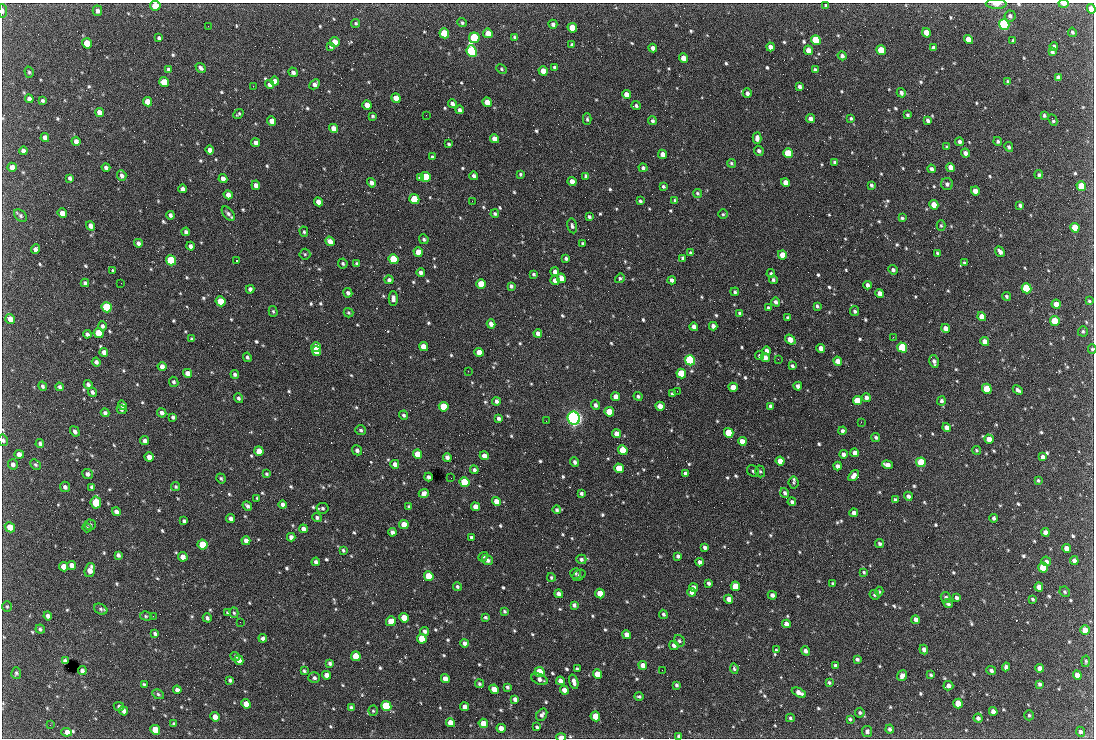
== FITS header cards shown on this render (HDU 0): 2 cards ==
NAXIS1  =                 1092 /fastest changing axis
NAXIS2  =                  736 /next to fastest changing axis

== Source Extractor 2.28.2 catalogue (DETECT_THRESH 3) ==
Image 1092 x 736 px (HDU 0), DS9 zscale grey, 1 PNG px = 1 image px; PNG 1096 x 740 px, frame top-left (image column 1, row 736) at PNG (2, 3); each listed source drawn as its Kron ellipse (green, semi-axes under 4 px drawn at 4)
Background 2210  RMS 43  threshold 129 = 3 sigma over >= 5 px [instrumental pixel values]
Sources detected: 796; of the 796, the 500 brightest by FLUX_AUTO listed and drawn (296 fainter detections omitted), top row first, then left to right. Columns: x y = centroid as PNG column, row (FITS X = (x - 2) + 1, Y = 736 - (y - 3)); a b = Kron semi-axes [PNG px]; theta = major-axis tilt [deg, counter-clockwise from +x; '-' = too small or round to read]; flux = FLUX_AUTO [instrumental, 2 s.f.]
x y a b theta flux
996 4 10 5 -1 1.7e+04
1064 4 5 3 - 2.1e+04
155 6 5 5 - 4.3e+04
826 6 4 3 - 5.3e+03
1091 9 5 4 - 2.7e+04
3 11 6 3 -86 7.4e+03
97 11 5 4 - 1.1e+04
1010 16 5 5 - 9.7e+03
356 23 4 4 - 4.8e+03
462 23 5 4 - 4.9e+03
553 24 4 4 - 8.7e+03
1004 24 5 5 - 6.5e+05
208 26 2 2 - 4.8e+03
572 28 5 4 - 5.3e+04
1072 32 5 4 - 5.7e+03
444 33 5 4 - 1.4e+05
488 33 5 4 - 3.4e+04
926 33 5 4 - 5.0e+04
514 37 4 3 - 4.4e+03
159 38 4 3 - 5.7e+03
474 38 5 5 - 2.4e+05
968 39 5 4 - 5.1e+04
816 40 5 4 - 1.8e+05
1013 41 4 3 - 5.1e+03
335 42 5 4 - 4.0e+04
87 43 5 4 - 6.9e+04
572 45 3 3 - 4.6e+03
1054 46 4 4 - 9.9e+03
331 47 4 3 - 4.8e+03
771 47 4 4 - 1.8e+04
653 48 4 4 - 1.4e+04
933 48 4 4 - 8.9e+03
808 50 5 4 - 2.4e+04
881 50 5 4 - 8.1e+04
472 51 6 5 - 4.9e+05
1052 52 4 4 - 8.2e+03
842 56 4 4 - 9.3e+03
683 58 5 4 - 2.8e+04
555 67 4 3 - 7.7e+03
201 68 6 4 -40 9.7e+03
502 69 5 4 - 4.2e+03
168 70 4 4 - 7.1e+03
815 70 4 4 - 8.7e+03
543 71 5 4 - 3.6e+04
29 72 5 4 - 4.8e+03
293 72 5 4 - 1.1e+04
1058 77 4 4 - 1.1e+04
275 81 4 4 - 1.7e+04
164 82 5 4 - 5.5e+04
1007 82 4 3 - 4.5e+03
270 84 5 4 - 1.1e+04
315 84 6 4 44 1.3e+04
253 86 2 2 - 1.9e+04
799 86 4 3 - 8.2e+03
747 93 5 4 - 9.5e+03
901 93 5 4 - 8.1e+03
626 94 4 4 - 2.7e+04
396 98 5 4 - 4.4e+04
29 99 4 4 - 1.3e+04
42 100 4 3 - 5.2e+03
148 102 5 4 - 3.5e+04
487 102 5 4 - 3.0e+04
452 104 4 4 - 1.0e+04
367 105 5 4 - 2.4e+04
636 106 4 4 - 6.6e+03
460 110 4 4 - 1.0e+04
99 112 5 4 - 1.9e+04
238 114 5 3 - 4.6e+03
426 115 2 2 - 6.1e+03
907 115 4 3 - 5.7e+03
1044 115 4 3 - 4.4e+03
373 116 3 3 - 4.6e+03
851 118 4 4 - 4.6e+03
587 119 6 4 -89 5.5e+03
811 119 4 4 - 1.5e+04
928 120 4 3 - 7.7e+03
1053 120 6 3 -65 5.6e+03
272 121 5 4 - 2.3e+04
652 121 4 4 - 6.5e+03
333 128 4 4 - 2.0e+04
45 137 4 4 - 1.3e+04
757 138 6 4 87 1.4e+04
494 139 5 4 - 2.5e+04
76 141 5 4 - 1.5e+04
998 141 4 4 - 6.4e+03
959 142 4 4 - 8.5e+03
255 143 4 4 - 1.1e+04
449 144 4 3 - 5.1e+03
947 147 4 3 - 5.6e+03
1009 147 5 4 - 6.5e+03
210 150 4 4 - 1.8e+04
23 151 4 4 - 1.0e+04
759 151 5 4 - 7.2e+03
788 153 5 4 - 1.3e+05
965 153 4 4 - 1.2e+04
663 154 4 4 - 1.6e+04
432 157 3 3 - 4.3e+03
835 162 4 4 - 1.2e+04
731 163 4 4 - 5.0e+03
12 167 5 4 - 1.8e+04
950 167 4 4 - 2.1e+04
106 168 4 3 - 9.6e+03
643 168 4 4 - 6.9e+03
931 169 4 3 - 9.6e+03
520 174 3 3 - 4.3e+03
1039 175 4 4 - 6.1e+03
122 176 5 4 - 1.0e+04
474 176 4 3 - 9.1e+03
586 176 4 4 - 9.0e+03
426 177 5 5 - 1.4e+05
70 178 4 4 - 7.4e+03
420 178 4 3 - 1.1e+04
223 179 4 4 - 1.6e+04
572 182 4 4 - 2.8e+04
371 183 5 4 - 1.1e+04
785 183 4 4 - 2.8e+04
947 184 6 6 - 8.2e+03
256 185 5 4 - 1.6e+04
871 185 4 3 - 5.8e+03
663 186 3 3 - 5.0e+03
1081 186 5 4 - 8.9e+04
182 189 4 4 - 1.5e+04
975 191 4 4 - 2.3e+04
697 193 5 4 - 5.0e+03
228 195 5 4 - 1.9e+04
414 199 5 5 - 1.3e+05
675 200 3 3 - 4.3e+03
472 201 3 2 - 6.2e+03
640 201 3 3 - 4.7e+03
318 202 5 4 - 2.3e+04
934 205 5 4 - 4.9e+04
1020 205 4 3 - 7.0e+03
62 213 5 4 - 2.9e+04
228 214 8 5 -51 9.9e+03
495 214 4 4 - 5.4e+03
723 214 4 4 - 4.5e+03
170 215 4 3 - 8.1e+03
20 216 7 5 -41 6.6e+03
589 217 4 3 - 6.4e+03
902 218 4 4 - 5.2e+03
91 226 5 4 - 1.6e+04
572 226 7 4 -78 7.9e+03
941 226 5 4 - 4.2e+03
1075 228 5 4 - 6.9e+04
186 232 4 4 - 8.0e+03
304 232 5 4 - 4.9e+03
424 239 5 4 - 6.0e+03
330 241 5 4 - 1.9e+04
138 243 4 4 - 8.9e+03
583 244 4 3 - 5.1e+03
190 246 4 4 - 1.1e+04
35 249 5 4 - 1.5e+04
418 252 5 4 - 4.9e+04
1000 252 5 3 - 1.3e+04
691 253 4 3 - 5.3e+03
937 253 4 3 - 4.5e+03
305 254 5 5 - 4.5e+03
782 255 5 4 - 3.5e+04
566 258 4 3 - 8.1e+03
683 258 4 3 - 6.8e+03
393 259 5 4 - 2.2e+05
171 260 5 5 - 1.8e+05
236 261 3 2 - 1.1e+05
343 263 5 4 - 5.3e+03
357 263 4 3 - 4.9e+03
964 263 4 3 - 5.2e+03
893 270 5 4 - 8.7e+03
113 271 3 3 - 4.5e+03
421 272 4 4 - 1.1e+04
555 272 4 4 - 1.4e+04
771 273 4 4 - 5.3e+03
533 274 3 3 - 5.3e+03
561 278 5 4 - 2.4e+04
620 278 5 4 - 5.1e+03
389 280 4 4 - 6.7e+03
555 280 4 4 - 2.2e+04
672 280 4 3 - 8.9e+03
773 280 4 4 - 5.9e+03
85 283 4 3 - 6.8e+03
121 283 2 2 - 8.6e+03
481 284 5 4 - 7.3e+04
867 285 4 3 - 9.6e+03
511 286 4 3 - 7.0e+03
1026 288 5 4 - 2.2e+05
250 289 4 4 - 1.1e+04
735 292 4 3 - 5.5e+03
348 293 5 4 - 8.3e+03
880 293 4 4 - 2.3e+04
1006 296 4 3 - 5.2e+03
393 298 7 4 90 1.1e+04
220 301 5 4 - 7.8e+04
1089 301 4 3 - 4.3e+03
776 302 4 4 - 9.9e+03
1056 304 5 4 - 3.7e+04
817 306 4 3 - 5.3e+03
107 307 5 5 - 2.7e+05
768 308 4 3 - 6.4e+03
273 311 5 4 - 4.4e+03
855 311 5 4 - 6.8e+03
348 313 5 4 - 4.6e+03
739 313 4 3 - 4.6e+03
982 316 4 4 - 3.0e+04
788 318 3 3 - 5.2e+03
10 319 5 4 - 2.4e+04
1055 321 5 4 - 8.2e+04
491 324 4 4 - 1.5e+04
102 326 4 4 - 7.5e+03
713 326 4 4 - 1.3e+04
694 327 4 4 - 1.5e+04
946 328 4 4 - 2.1e+04
1083 331 5 5 - 4.9e+03
99 333 5 5 - 9.7e+04
538 333 4 4 - 1.7e+04
87 334 4 4 - 8.4e+03
893 337 2 2 - 1.5e+04
192 339 4 3 - 5.3e+03
790 340 6 4 -38 3.1e+04
985 342 4 4 - 3.1e+04
316 347 5 4 - 5.9e+04
423 347 5 4 - 3.4e+04
821 348 4 4 - 2.1e+04
902 348 5 4 - 2.4e+05
1092 349 5 4 - 4.2e+03
767 350 4 4 - 1.2e+04
316 351 5 4 - 6.9e+04
104 352 4 4 - 1.3e+04
479 352 5 4 - 3.9e+04
760 356 4 4 - 5.3e+03
247 357 5 4 - 6.3e+03
765 357 4 4 - 2.3e+04
778 359 2 2 - 1.2e+04
690 360 5 5 - 5.6e+05
838 361 4 4 - 2.9e+04
934 361 6 4 -78 9.8e+03
96 362 4 4 - 9.0e+03
792 366 4 3 - 6.4e+03
162 367 4 4 - 1.5e+04
468 371 2 2 - 5.9e+03
187 373 5 4 - 1.9e+04
235 374 4 4 - 7.0e+03
681 374 5 4 - 1.4e+05
174 382 5 4 - 6.4e+03
88 384 4 4 - 8.7e+03
43 386 5 4 - 6.1e+03
798 386 4 3 - 1.0e+04
59 387 4 3 - 6.6e+03
733 387 4 4 - 3.3e+04
987 389 5 4 - 8.5e+04
1018 390 5 4 - 9.9e+03
677 391 2 2 - 5.8e+03
92 392 5 4 - 7.6e+03
672 394 4 3 - 5.3e+03
638 396 4 4 - 6.4e+03
616 397 4 4 - 2.1e+04
239 398 5 4 - 7.1e+03
866 398 5 4 - 1.1e+04
858 400 5 4 - 8.3e+04
496 401 4 4 - 9.5e+03
941 401 4 4 - 8.5e+03
122 405 5 4 - 1.1e+04
595 405 5 4 - 8.6e+03
660 406 5 4 - 2.9e+04
771 406 4 3 - 8.5e+03
444 407 5 4 - 1.1e+05
121 410 5 4 - 5.1e+03
609 412 5 4 - 9.4e+04
105 413 4 4 - 8.7e+03
162 413 5 4 - 1.0e+04
404 415 4 4 - 6.7e+03
173 417 4 3 - 6.5e+03
498 418 4 3 - 7.7e+03
574 418 6 6 - 1.3e+06
546 421 2 2 - 6.5e+03
861 422 2 2 - 7.5e+03
947 427 4 4 - 1.8e+04
361 430 5 5 - 6.2e+03
75 431 5 4 - 9.1e+03
842 431 4 3 - 7.9e+03
729 433 5 4 - 1.4e+05
616 434 4 4 - 2.5e+04
876 437 5 4 - 6.0e+03
989 439 5 4 - 3.8e+04
3 440 6 5 - 6.8e+03
144 441 4 4 - 9.0e+03
742 441 4 4 - 3.2e+04
40 443 4 4 - 6.4e+03
357 450 5 5 - 9.0e+03
623 450 5 4 - 1.1e+05
976 450 4 4 - 4.2e+03
259 451 5 4 - 3.9e+04
855 453 4 4 - 1.4e+04
19 454 4 4 - 1.8e+04
418 454 5 4 - 5.2e+04
843 454 4 4 - 1.1e+04
484 456 4 4 - 1.8e+04
149 457 5 4 - 2.2e+04
447 457 4 4 - 1.2e+04
1043 457 4 4 - 1.3e+04
780 461 4 4 - 2.6e+04
575 462 5 4 - 9.1e+03
921 462 5 4 - 1.4e+05
13 464 5 4 - 1.0e+04
395 464 4 4 - 1.6e+04
35 465 5 4 - 5.0e+03
887 465 5 4 - 2.1e+04
838 466 4 4 - 1.2e+04
619 468 5 4 - 8.2e+04
474 470 4 4 - 9.2e+03
753 471 6 5 - 6.7e+03
760 471 6 4 -72 5.9e+03
685 473 4 3 - 9.9e+03
87 474 5 5 - 9.4e+03
267 474 3 3 - 4.6e+03
854 476 6 4 52 1.4e+04
428 477 4 3 - 1.0e+04
221 478 5 4 - 4.2e+03
451 478 2 2 - 4.8e+03
1038 480 3 3 - 4.6e+03
465 482 5 4 - 1.6e+05
794 482 6 5 - 5.5e+03
65 487 5 5 - 9.2e+03
92 487 4 3 - 7.9e+03
176 487 5 4 - 5.0e+03
424 493 5 4 - 1.5e+04
581 493 4 3 - 6.3e+03
785 493 5 4 - 7.2e+03
908 496 4 4 - 9.1e+03
257 498 4 2 - 5.6e+03
895 500 4 3 - 5.9e+03
496 501 4 4 - 2.8e+04
96 502 6 5 - 1.5e+05
792 502 4 3 - 8.1e+03
283 505 4 4 - 1.1e+04
247 506 5 4 - 7.4e+03
409 507 4 3 - 4.8e+03
475 507 4 4 - 2.7e+04
323 508 6 5 - 6.6e+03
557 510 4 4 - 5.6e+03
116 512 5 4 - 1.3e+04
854 513 4 4 - 1.2e+04
317 517 4 4 - 7.2e+03
994 518 4 3 - 6.8e+03
231 519 4 4 - 1.1e+04
184 521 4 3 - 5.9e+03
90 525 5 5 - 5.0e+03
404 525 5 4 - 4.2e+04
10 527 5 5 - 4.0e+04
87 528 4 4 - 4.4e+03
303 529 4 4 - 1.7e+04
392 532 4 4 - 1.2e+04
1045 532 4 4 - 1.5e+04
291 537 4 4 - 1.4e+04
472 537 4 3 - 7.4e+03
246 541 4 4 - 1.5e+04
880 544 4 4 - 6.0e+03
202 545 5 4 - 7.5e+04
705 547 4 3 - 8.4e+03
1066 548 4 4 - 1.9e+04
343 550 4 3 - 5.1e+03
118 555 4 4 - 8.4e+03
678 556 4 4 - 6.7e+03
183 557 5 4 - 2.1e+04
483 557 5 4 - 4.3e+03
581 559 5 4 - 7.5e+03
487 560 6 4 -38 1.1e+04
1046 561 5 4 - 9.7e+03
1074 561 4 4 - 1.5e+04
316 562 4 4 - 8.6e+03
700 562 4 3 - 1.1e+04
72 565 5 4 - 2.1e+04
63 567 5 4 - 2.5e+04
1043 567 5 4 - 1.1e+05
90 570 7 5 72 2.7e+04
864 572 4 4 - 4.3e+03
575 573 5 5 - 4.4e+03
579 575 7 5 31 6.1e+03
429 576 5 4 - 1.1e+05
551 577 4 4 - 4.6e+03
709 583 4 3 - 8.5e+03
833 584 3 3 - 5.4e+03
457 586 4 4 - 5.9e+03
735 586 5 4 - 5.7e+04
693 587 4 4 - 1.5e+04
1039 587 4 4 - 2.2e+04
692 592 4 4 - 1.9e+04
879 592 5 4 - 4.2e+03
1065 592 5 5 - 4.9e+03
600 593 5 4 - 6.8e+04
559 594 4 4 - 1.2e+04
772 595 4 4 - 1.1e+04
874 595 5 4 - 4.5e+03
946 597 6 5 - 7.9e+03
957 598 4 3 - 7.0e+03
729 599 4 4 - 2.1e+04
1033 599 4 3 - 4.7e+03
948 604 5 3 - 7.2e+03
574 605 4 4 - 8.5e+03
7 607 5 4 - 4.3e+03
101 609 7 5 -28 5.9e+03
504 611 4 3 - 4.9e+03
228 613 4 3 - 5.1e+03
234 613 5 4 - 4.6e+03
663 614 4 4 - 5.7e+03
48 616 4 4 - 1.1e+04
146 616 6 4 -17 4.8e+03
153 616 2 2 - 1.0e+04
485 617 4 3 - 5.9e+03
207 618 5 4 - 7.9e+03
404 618 5 4 - 5.2e+04
916 620 4 4 - 1.7e+04
391 621 5 5 - 4.7e+04
240 622 2 2 - 4.6e+03
786 624 4 4 - 1.7e+04
40 629 5 4 - 5.6e+03
1085 630 5 4 - 4.2e+04
425 631 4 4 - 9.0e+03
155 634 4 3 - 7.6e+03
626 635 4 4 - 1.7e+04
263 638 4 4 - 9.4e+03
422 639 5 4 - 8.6e+04
679 641 6 5 - 6.0e+03
465 643 4 4 - 1.1e+04
674 645 5 4 - 1.0e+04
924 649 5 4 - 1.1e+04
776 650 4 3 - 4.5e+03
805 651 5 4 - 1.0e+04
235 656 5 4 - 5.2e+03
356 656 5 4 - 7.6e+04
857 659 4 3 - 5.9e+03
239 660 5 4 - 1.8e+04
65 661 4 4 - 1.3e+04
1086 661 6 4 82 4.3e+03
330 663 4 3 - 7.2e+03
643 665 4 4 - 2.0e+04
835 665 3 3 - 4.8e+03
1006 667 4 4 - 9.2e+03
1039 668 4 4 - 1.3e+04
577 669 4 3 - 4.4e+03
734 669 5 4 - 4.8e+03
662 670 2 2 - 5.7e+03
82 671 4 4 - 9.1e+03
304 671 4 3 - 4.8e+03
991 671 5 4 - 9.1e+03
540 672 5 4 - 9.6e+04
16 673 6 5 - 6.0e+03
597 674 5 4 - 5.1e+04
326 675 4 4 - 1.7e+04
931 675 3 3 - 4.7e+03
1077 675 5 4 - 2.5e+04
902 676 5 4 - 1.2e+04
314 678 6 5 - 7.4e+03
445 679 4 4 - 2.7e+04
539 679 8 5 -23 1.2e+04
230 680 4 3 - 5.3e+03
560 681 4 4 - 1.8e+04
574 682 7 4 -74 1.3e+04
829 683 4 3 - 4.9e+03
144 684 4 3 - 4.9e+03
479 684 4 4 - 5.2e+03
1040 684 4 3 - 6.6e+03
676 685 4 3 - 6.6e+03
948 686 5 4 - 1.2e+04
507 687 4 3 - 5.1e+03
494 689 5 4 - 3.8e+04
177 690 4 4 - 1.3e+04
564 690 4 4 - 1.9e+04
799 693 8 4 -25 1.9e+04
158 694 6 5 - 4.7e+03
639 696 4 3 - 5.0e+03
515 699 4 4 - 1.1e+04
246 704 5 4 - 3.4e+04
958 704 5 4 - 6.7e+04
119 706 5 4 - 6.2e+03
386 706 5 5 - 2.7e+05
465 707 4 4 - 1.7e+04
351 708 4 3 - 6.7e+03
124 711 5 4 - 1.3e+04
373 711 5 4 - 4.3e+03
993 711 4 4 - 1.5e+04
860 713 5 4 - 5.2e+03
542 715 7 5 56 1.0e+04
1029 715 5 5 - 5.1e+03
595 716 5 4 - 7.7e+04
215 717 5 4 - 2.6e+04
790 718 4 4 - 4.6e+03
978 718 4 4 - 9.1e+03
850 719 4 3 - 5.4e+03
451 723 5 4 - 4.2e+04
483 723 5 4 - 3.8e+04
174 724 3 3 - 4.2e+03
50 725 2 2 - 5.0e+03
537 727 4 3 - 5.0e+03
501 728 4 4 - 2.5e+04
890 729 4 4 - 7.2e+03
155 730 5 4 - 8.1e+04
66 732 5 4 - 3.1e+04
867 732 6 5 - 8.5e+03
1080 732 5 4 - 8.3e+03
679 736 4 3 - 7.5e+03
561 737 5 3 - 4.0e+04
At the frame edge (FLAGS 8, measured only in part): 9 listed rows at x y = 996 4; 1064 4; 155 6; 1091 9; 3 11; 1092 349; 3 440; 679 736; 561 737
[296 fainter detections neither listed nor drawn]